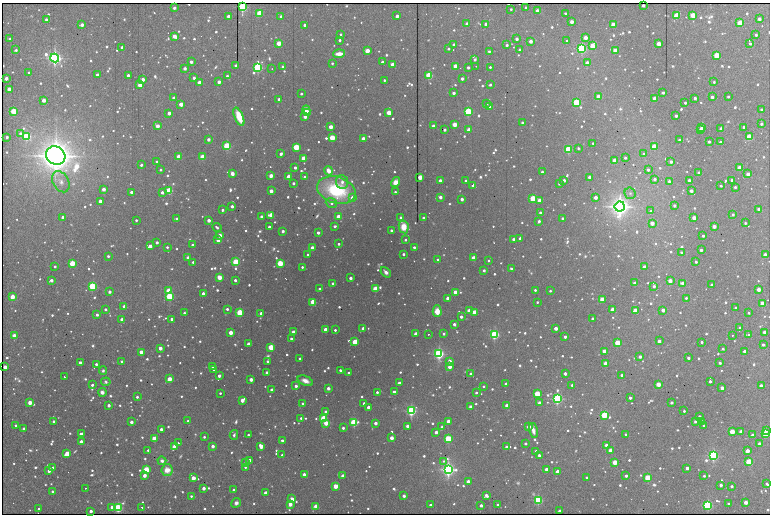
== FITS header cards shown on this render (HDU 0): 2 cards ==
NAXIS1  =                 1536 /fastest changing axis
NAXIS2  =                 1024 /next to fastest changing axis

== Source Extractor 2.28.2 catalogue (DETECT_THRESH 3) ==
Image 1536 x 1024 px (HDU 0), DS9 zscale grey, zoomed out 1/2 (1 PNG px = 2 x 2 image px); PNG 772 x 516 px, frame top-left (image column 1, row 1023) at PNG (2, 3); each listed source drawn as its Kron ellipse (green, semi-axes under 4 px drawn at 4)
Background 492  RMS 5.1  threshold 15.4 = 3 sigma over >= 5 px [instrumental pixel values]
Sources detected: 1633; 66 cannot appear on this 1/2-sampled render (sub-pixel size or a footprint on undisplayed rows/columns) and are neither listed nor drawn; of the other 1567, the 500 brightest by FLUX_AUTO listed and drawn (1067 fainter detections omitted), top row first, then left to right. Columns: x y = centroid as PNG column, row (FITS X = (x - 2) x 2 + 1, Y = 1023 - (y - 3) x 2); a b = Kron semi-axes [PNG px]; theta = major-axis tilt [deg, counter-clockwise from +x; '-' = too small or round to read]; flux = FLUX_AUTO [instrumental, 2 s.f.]
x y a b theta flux
643 5 2 2 - 7.0e+03
242 7 3 3 - 5.5e+05
526 7 2 2 - 4.1e+03
174 8 2 2 - 6.8e+03
511 9 2 2 - 2.8e+03
537 10 2 2 - 1.0e+04
260 13 3 3 - 1.3e+05
565 13 2 2 - 2.8e+03
677 15 3 3 - 1.0e+05
693 15 3 3 - 7.2e+04
228 16 3 2 - 6.0e+03
281 16 3 2 - 6.0e+03
397 16 2 2 - 8.1e+03
46 19 2 2 - 5.3e+03
759 19 2 2 - 8.9e+03
572 22 3 2 - 1.6e+04
740 23 3 3 - 1.1e+05
467 24 2 2 - 1.1e+04
486 24 2 2 - 6.4e+03
82 25 3 2 - 1.1e+04
305 25 2 2 - 4.9e+03
613 25 3 2 - 3.6e+04
340 34 2 2 - 3.1e+03
756 35 2 2 - 4.4e+03
174 36 3 2 - 2.5e+04
585 38 3 3 - 2.4e+04
10 39 3 2 - 3.1e+03
517 39 2 2 - 8.6e+03
340 40 2 2 - 4.8e+03
531 41 2 2 - 1.1e+04
567 41 3 2 - 4.0e+03
279 43 3 2 - 4.9e+04
750 43 2 2 - 4.0e+03
659 44 3 2 - 3.6e+04
454 45 2 2 - 7.3e+03
507 45 2 2 - 4.2e+03
592 46 3 3 - 6.1e+04
122 47 2 2 - 4.0e+03
582 48 3 3 - 4.6e+05
448 49 2 2 - 2.9e+03
16 50 3 2 - 3.9e+03
520 50 2 2 - 1.2e+04
367 51 3 2 - 4.4e+04
489 51 2 2 - 3.6e+03
615 51 3 3 - 4.3e+04
339 54 6 3 3 1.6e+04
716 55 3 3 - 8.9e+04
55 58 4 4 - 1.0e+06
475 59 3 2 - 6.2e+03
191 62 2 2 - 1.1e+04
382 62 2 2 - 4.5e+03
332 63 2 2 - 2.8e+03
587 63 3 2 - 2.9e+04
392 64 2 2 - 2.0e+04
236 65 2 2 - 7.7e+03
455 66 3 2 - 2.9e+04
476 66 2 2 - 3.1e+03
258 67 4 3 - 5.2e+05
283 67 2 2 - 4.8e+03
468 67 2 2 - 5.6e+03
490 67 2 2 - 3.0e+03
185 68 2 2 - 8.8e+03
272 69 2 2 - 3.3e+03
29 73 2 2 - 4.7e+03
97 75 2 2 - 1.1e+04
128 75 2 2 - 7.7e+03
429 75 3 3 - 2.0e+05
227 76 2 2 - 2.8e+03
6 78 2 2 - 1.4e+04
194 78 2 2 - 7.2e+03
143 79 2 2 - 1.3e+04
462 79 2 2 - 8.9e+03
384 80 2 2 - 3.3e+03
199 82 2 2 - 1.5e+04
219 82 2 2 - 1.3e+04
714 82 2 2 - 3.3e+03
140 85 3 3 - 7.1e+04
490 85 2 2 - 4.8e+03
9 89 3 2 - 2.8e+04
454 93 2 2 - 7.8e+03
663 93 2 2 - 4.7e+03
301 94 2 2 - 3.1e+03
598 97 3 3 - 3.5e+04
712 97 2 2 - 9.5e+03
728 97 2 2 - 3.2e+03
173 98 3 2 - 6.6e+03
655 98 3 2 - 2.4e+04
695 98 2 2 - 7.3e+03
279 99 2 2 - 8.0e+03
44 100 2 2 - 1.8e+04
576 102 3 3 - 2.1e+05
487 103 2 2 - 2.7e+03
685 103 2 2 - 3.4e+03
181 104 2 2 - 3.1e+04
490 107 2 2 - 2.6e+04
306 110 5 3 - 1.2e+04
762 110 2 2 - 4.9e+03
14 111 3 3 - 1.3e+05
308 112 3 3 - 9.6e+03
468 112 3 3 - 3.0e+05
169 113 2 2 - 1.4e+04
389 113 3 3 - 5.1e+04
305 116 3 3 - 1.3e+04
676 116 2 2 - 7.1e+03
239 117 10 4 -67 3.5e+04
522 122 2 2 - 5.1e+03
455 124 3 2 - 4.3e+04
761 124 2 2 - 4.2e+03
157 126 3 2 - 2.0e+04
434 126 3 2 - 1.7e+04
331 127 2 2 - 2.8e+04
701 127 2 2 - 5.9e+03
744 127 2 2 - 6.8e+03
721 129 2 2 - 2.0e+04
445 130 3 2 - 6.0e+03
469 130 3 3 - 4.2e+04
701 130 3 2 - 1.7e+04
20 133 3 2 - 6.9e+03
26 136 3 3 - 3.4e+05
7 137 2 2 - 5.2e+03
749 137 3 3 - 1.4e+05
332 138 3 3 - 9.5e+04
208 139 2 2 - 9.8e+03
363 139 2 2 - 3.1e+04
679 140 2 2 - 2.9e+03
709 142 2 2 - 4.5e+03
720 142 2 2 - 5.2e+03
593 143 2 2 - 2.8e+03
227 146 3 3 - 2.7e+05
654 146 3 3 - 8.3e+04
296 147 3 3 - 1.5e+05
578 148 2 2 - 2.7e+03
568 150 3 3 - 2.5e+05
281 154 3 3 - 3.8e+03
644 154 2 2 - 3.0e+03
56 156 10 8 -35 3.5e+06
179 156 2 2 - 3.0e+04
202 157 3 3 - 8.9e+04
304 158 3 3 - 5.2e+04
625 158 2 2 - 4.2e+03
615 160 3 2 - 3.6e+04
156 162 2 2 - 3.3e+03
671 162 2 2 - 7.7e+03
141 165 2 2 - 4.2e+03
295 168 2 2 - 6.4e+03
740 168 3 3 - 4.7e+04
160 170 2 2 - 3.6e+03
648 170 2 2 - 4.2e+03
329 171 5 3 - 1.4e+04
542 172 2 2 - 6.7e+03
699 173 4 3 - 3.5e+03
232 174 3 2 - 2.1e+04
748 174 2 2 - 1.5e+04
271 176 2 2 - 2.3e+04
289 176 3 2 - 3.4e+04
304 177 2 2 - 2.9e+03
420 177 3 2 - 5.1e+04
590 177 3 2 - 1.4e+04
655 179 2 2 - 6.0e+03
564 180 2 2 - 8.6e+03
689 180 2 2 - 5.5e+03
732 180 2 2 - 6.1e+03
440 181 2 2 - 1.5e+04
466 181 2 2 - 3.8e+03
669 181 2 2 - 5.4e+03
61 182 11 8 -61 8.4e+03
342 182 7 6 - 7.3e+03
395 182 5 4 - 1.2e+04
293 183 2 2 - 5.1e+03
559 184 2 2 - 4.8e+03
473 185 2 2 - 8.9e+03
721 186 2 2 - 2.9e+03
735 187 2 2 - 4.1e+03
103 189 2 2 - 1.6e+04
336 190 19 13 -18 1.3e+05
169 191 3 3 - 1.8e+05
271 191 3 2 - 2.0e+04
691 191 2 2 - 9.6e+03
132 192 2 2 - 1.2e+04
162 192 3 2 - 6.0e+03
395 192 2 2 - 2.9e+03
630 193 6 5 - 3.3e+03
352 197 3 3 - 1.5e+04
440 197 3 2 - 1.1e+04
596 197 2 2 - 1.3e+04
533 198 3 3 - 1.5e+05
462 199 2 2 - 1.0e+04
539 200 3 2 - 2.2e+04
100 201 2 2 - 1.2e+04
331 203 6 4 -20 5.5e+03
232 206 2 2 - 8.1e+03
620 206 5 5 - 1.5e+06
674 206 2 2 - 6.1e+03
758 209 3 2 - 5.2e+03
222 210 2 2 - 5.3e+03
651 211 3 3 - 2.8e+03
540 213 2 2 - 5.3e+03
271 215 3 3 - 5.8e+04
733 215 2 2 - 4.4e+03
338 216 2 2 - 2.3e+04
63 217 2 2 - 1.9e+04
261 217 2 2 - 7.4e+03
401 218 2 2 - 8.9e+03
423 218 2 2 - 4.8e+03
562 218 2 2 - 4.1e+03
694 218 2 2 - 2.4e+04
177 219 3 2 - 7.6e+03
136 220 2 2 - 3.1e+03
209 220 2 2 - 1.4e+04
539 221 2 2 - 5.5e+03
652 223 2 2 - 2.2e+04
745 223 2 2 - 3.0e+03
335 226 3 2 - 5.5e+03
714 226 2 2 - 1.7e+04
217 227 5 3 - 4.0e+03
269 227 2 2 - 5.6e+03
404 227 6 5 - 2.3e+04
391 230 2 2 - 5.8e+03
283 231 2 2 - 8.6e+03
318 233 2 2 - 8.3e+03
220 235 2 2 - 2.2e+04
703 236 2 2 - 3.6e+03
520 238 2 2 - 6.0e+03
513 239 2 2 - 8.3e+03
218 240 3 2 - 2.9e+04
405 240 2 2 - 3.0e+03
157 242 2 2 - 6.4e+03
339 244 2 2 - 3.9e+03
192 245 2 2 - 5.7e+03
150 246 3 2 - 1.5e+04
167 247 2 2 - 3.1e+03
414 247 2 2 - 4.4e+03
312 248 3 2 - 1.6e+04
701 250 2 2 - 6.1e+03
681 252 2 2 - 2.8e+03
403 254 2 2 - 5.3e+03
308 255 2 2 - 3.7e+03
765 255 3 2 - 1.4e+04
108 256 2 2 - 3.8e+03
188 258 2 2 - 1.2e+04
473 258 3 3 - 3.5e+04
437 259 2 2 - 2.8e+03
488 260 2 2 - 2.7e+03
193 262 2 2 - 3.2e+03
236 262 3 3 - 1.9e+05
696 262 2 2 - 3.7e+03
72 263 3 3 - 8.1e+04
280 263 3 3 - 1.2e+05
55 266 2 2 - 3.0e+03
302 267 2 2 - 3.3e+03
644 267 2 2 - 1.7e+04
511 269 2 2 - 6.5e+03
484 270 2 2 - 5.9e+03
386 272 6 3 -49 6.0e+03
219 277 3 3 - 4.5e+04
350 278 2 2 - 9.9e+03
51 280 3 2 - 9.7e+03
235 280 2 2 - 5.5e+03
670 281 3 2 - 2.0e+04
333 283 3 2 - 5.0e+03
635 283 2 2 - 1.4e+04
683 283 3 2 - 1.4e+04
712 285 2 2 - 5.3e+03
92 286 3 3 - 2.5e+05
654 286 2 2 - 5.0e+03
320 289 2 2 - 6.3e+03
375 289 3 3 - 1.0e+05
758 289 3 2 - 2.3e+04
535 290 2 2 - 3.2e+03
169 291 3 3 - 8.9e+04
550 291 2 2 - 3.0e+03
109 292 2 2 - 8.7e+03
455 292 2 2 - 3.4e+04
203 293 2 2 - 9.6e+03
12 297 3 2 - 4.1e+04
170 297 3 3 - 2.4e+05
448 298 2 2 - 1.9e+04
686 298 2 2 - 3.3e+03
602 299 3 3 - 3.7e+04
313 302 3 3 - 8.9e+04
537 302 2 2 - 2.8e+03
762 303 3 3 - 3.9e+04
124 306 2 2 - 4.6e+03
735 308 2 2 - 3.2e+03
105 309 2 2 - 4.2e+03
227 309 2 2 - 4.6e+03
612 309 3 2 - 1.5e+04
635 310 3 3 - 2.8e+04
663 310 2 2 - 1.3e+04
437 311 6 4 -88 1.9e+04
469 311 3 2 - 3.6e+04
475 312 3 3 - 6.5e+04
184 313 2 2 - 4.5e+03
240 313 3 3 - 1.8e+05
261 313 2 2 - 5.3e+03
749 313 2 2 - 3.6e+03
97 315 2 2 - 5.6e+03
461 317 2 2 - 6.6e+03
122 319 2 2 - 1.2e+04
172 319 3 2 - 7.7e+03
593 319 2 2 - 1.2e+04
454 324 2 2 - 7.5e+03
363 328 2 2 - 1.3e+04
556 328 2 2 - 1.5e+04
740 328 2 2 - 2.7e+03
325 329 2 2 - 1.6e+04
335 330 2 2 - 3.9e+03
294 332 3 2 - 1.8e+04
764 332 2 2 - 1.3e+04
231 333 3 2 - 3.0e+04
416 334 3 2 - 1.6e+04
428 334 2 2 - 7.8e+03
444 334 2 2 - 3.9e+03
494 335 3 3 - 4.2e+05
732 335 2 2 - 2.0e+04
749 335 4 3 - 2.8e+03
14 336 2 2 - 2.7e+04
565 337 2 2 - 6.1e+03
291 339 2 2 - 3.9e+03
659 341 2 2 - 8.4e+03
355 342 3 3 - 9.1e+04
702 342 2 2 - 4.0e+03
617 343 3 3 - 8.5e+04
249 344 2 2 - 2.7e+04
763 345 2 2 - 5.1e+03
271 347 3 3 - 1.1e+05
160 348 2 2 - 1.8e+04
723 349 3 2 - 3.8e+03
604 351 2 2 - 3.0e+04
744 351 2 2 - 7.6e+03
141 352 3 3 - 3.3e+04
439 354 3 3 - 6.5e+05
640 357 2 2 - 6.9e+03
300 358 2 2 - 4.4e+03
688 358 2 2 - 5.5e+03
122 361 2 2 - 4.2e+03
267 361 2 2 - 3.8e+03
450 361 3 2 - 1.2e+04
80 362 2 2 - 6.5e+03
606 363 3 2 - 3.6e+04
720 363 2 2 - 5.3e+03
96 364 2 2 - 4.3e+03
212 366 2 2 - 3.1e+03
5 367 2 2 - 2.3e+04
450 367 3 2 - 2.0e+04
214 369 2 2 - 5.0e+03
340 370 2 2 - 4.8e+03
103 371 4 4 - 3.3e+03
267 372 2 2 - 5.9e+03
349 373 2 2 - 6.1e+03
565 373 3 2 - 6.9e+03
471 374 2 2 - 1.5e+04
622 375 2 2 - 4.7e+03
219 376 2 2 - 9.9e+03
64 377 2 2 - 1.1e+04
169 379 3 2 - 3.8e+04
251 379 2 2 - 1.8e+04
305 381 8 4 -21 9.4e+03
710 381 2 2 - 5.7e+03
106 382 5 4 - 2.9e+03
399 383 2 2 - 1.4e+04
506 384 2 2 - 1.1e+04
658 384 3 2 - 4.0e+04
92 385 2 2 - 4.9e+03
572 385 2 2 - 5.6e+03
296 386 2 2 - 7.4e+03
483 386 2 2 - 3.1e+03
761 386 2 2 - 1.7e+04
328 388 2 2 - 1.1e+04
722 388 2 2 - 1.4e+04
272 390 2 2 - 1.1e+04
102 392 4 4 - 7.0e+03
377 392 2 2 - 4.2e+03
394 392 2 2 - 9.8e+03
220 393 2 2 - 2.9e+03
476 393 2 2 - 3.0e+03
537 394 3 3 - 1.3e+05
137 397 2 2 - 4.1e+03
630 398 2 2 - 7.0e+03
557 399 3 3 - 6.3e+05
242 400 4 2 - 2.3e+04
671 402 2 2 - 7.2e+03
30 403 3 2 - 3.1e+04
364 403 2 2 - 4.0e+03
539 403 2 2 - 1.0e+04
302 404 2 2 - 3.6e+03
109 405 2 2 - 8.6e+03
507 406 2 2 - 2.3e+04
368 407 2 2 - 1.7e+04
471 407 2 2 - 1.6e+04
325 411 2 2 - 5.2e+03
411 411 3 3 - 5.6e+05
684 411 2 2 - 3.6e+03
604 415 3 3 - 1.6e+05
699 417 2 2 - 6.7e+03
301 418 2 2 - 3.5e+03
323 418 3 3 - 1.3e+05
54 421 2 2 - 4.0e+03
188 421 2 2 - 4.7e+03
448 421 2 2 - 1.6e+04
695 421 2 2 - 4.9e+03
701 421 2 2 - 7.2e+03
131 422 2 2 - 9.8e+03
326 423 3 3 - 3.4e+04
354 423 3 3 - 3.1e+05
375 423 2 2 - 1.1e+04
16 425 2 2 - 4.0e+03
407 426 2 2 - 1.3e+04
704 426 2 2 - 6.0e+03
442 427 2 2 - 3.9e+03
529 427 3 2 - 1.6e+04
23 428 3 2 - 3.0e+03
343 428 2 2 - 5.1e+03
161 429 2 2 - 1.0e+04
533 430 8 3 -78 9.1e+03
766 430 2 2 - 5.7e+03
436 432 2 2 - 9.9e+03
732 432 3 3 - 5.7e+04
741 432 2 2 - 2.0e+04
81 434 3 2 - 9.9e+03
626 434 2 2 - 3.8e+03
765 434 3 3 - 1.1e+05
234 435 5 3 - 3.0e+03
248 435 2 2 - 3.5e+03
752 435 2 2 - 6.8e+03
204 437 2 2 - 3.2e+03
154 438 3 3 - 5.0e+04
391 438 2 2 - 1.7e+04
448 439 3 3 - 1.8e+05
283 441 3 2 - 8.7e+03
81 442 2 2 - 1.8e+04
178 443 2 2 - 7.1e+03
525 443 2 2 - 6.1e+03
759 444 2 2 - 1.5e+04
606 445 2 2 - 8.2e+03
213 446 2 2 - 1.2e+04
261 446 3 2 - 3.1e+04
174 447 3 3 - 4.1e+04
507 447 2 2 - 1.2e+04
148 450 3 2 - 3.0e+03
611 450 2 2 - 3.3e+04
536 451 3 2 - 3.1e+03
747 451 3 2 - 2.4e+04
67 454 3 3 - 4.8e+04
282 455 2 2 - 3.5e+03
539 455 2 2 - 5.8e+03
713 456 3 3 - 5.9e+05
249 460 2 2 - 6.4e+03
162 461 4 4 - 5.3e+03
443 461 4 4 - 2.9e+03
615 462 3 3 - 5.3e+04
749 462 3 3 - 1.5e+05
245 463 2 2 - 7.6e+03
53 467 2 2 - 3.7e+03
245 467 2 2 - 3.3e+03
687 468 2 2 - 1.2e+04
448 469 4 4 - 9.3e+05
546 469 2 2 - 1.0e+04
49 470 4 2 - 1.3e+04
146 470 3 3 - 1.2e+05
167 470 6 5 - 1.7e+04
558 472 3 2 - 3.6e+04
304 474 2 2 - 1.3e+04
144 475 3 2 - 1.4e+04
343 476 2 2 - 2.1e+04
626 476 2 2 - 6.8e+03
704 476 2 2 - 3.3e+03
586 477 2 2 - 3.6e+03
193 478 3 2 - 3.3e+04
648 478 3 3 - 1.5e+05
468 482 2 2 - 1.8e+04
767 484 4 2 - 2.8e+03
721 485 2 2 - 7.4e+03
335 486 3 3 - 4.6e+04
732 486 2 2 - 4.2e+03
85 488 2 2 - 5.5e+03
204 488 2 2 - 1.3e+04
233 490 2 2 - 3.4e+03
52 491 2 2 - 3.2e+03
265 493 2 2 - 1.6e+04
486 495 3 2 - 8.4e+03
191 496 3 2 - 2.8e+03
404 496 2 2 - 9.6e+03
292 499 3 2 - 2.8e+04
538 500 3 3 - 4.0e+05
746 502 2 2 - 2.0e+04
236 503 5 4 - 5.0e+03
290 504 3 2 - 2.3e+04
728 504 2 2 - 4.1e+03
430 505 2 2 - 4.1e+03
481 505 2 2 - 6.7e+03
498 505 2 2 - 3.1e+03
708 505 3 3 - 4.9e+05
316 506 3 2 - 4.1e+04
112 507 3 3 - 8.9e+03
142 507 2 2 - 1.6e+04
118 508 3 3 - 3.8e+05
39 509 2 2 - 4.9e+03
91 511 2 2 - 8.1e+03
559 511 2 2 - 6.9e+03
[1067 fainter detections neither listed nor drawn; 66 sub-pixel or undisplayed-footprint detections neither listed nor drawn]